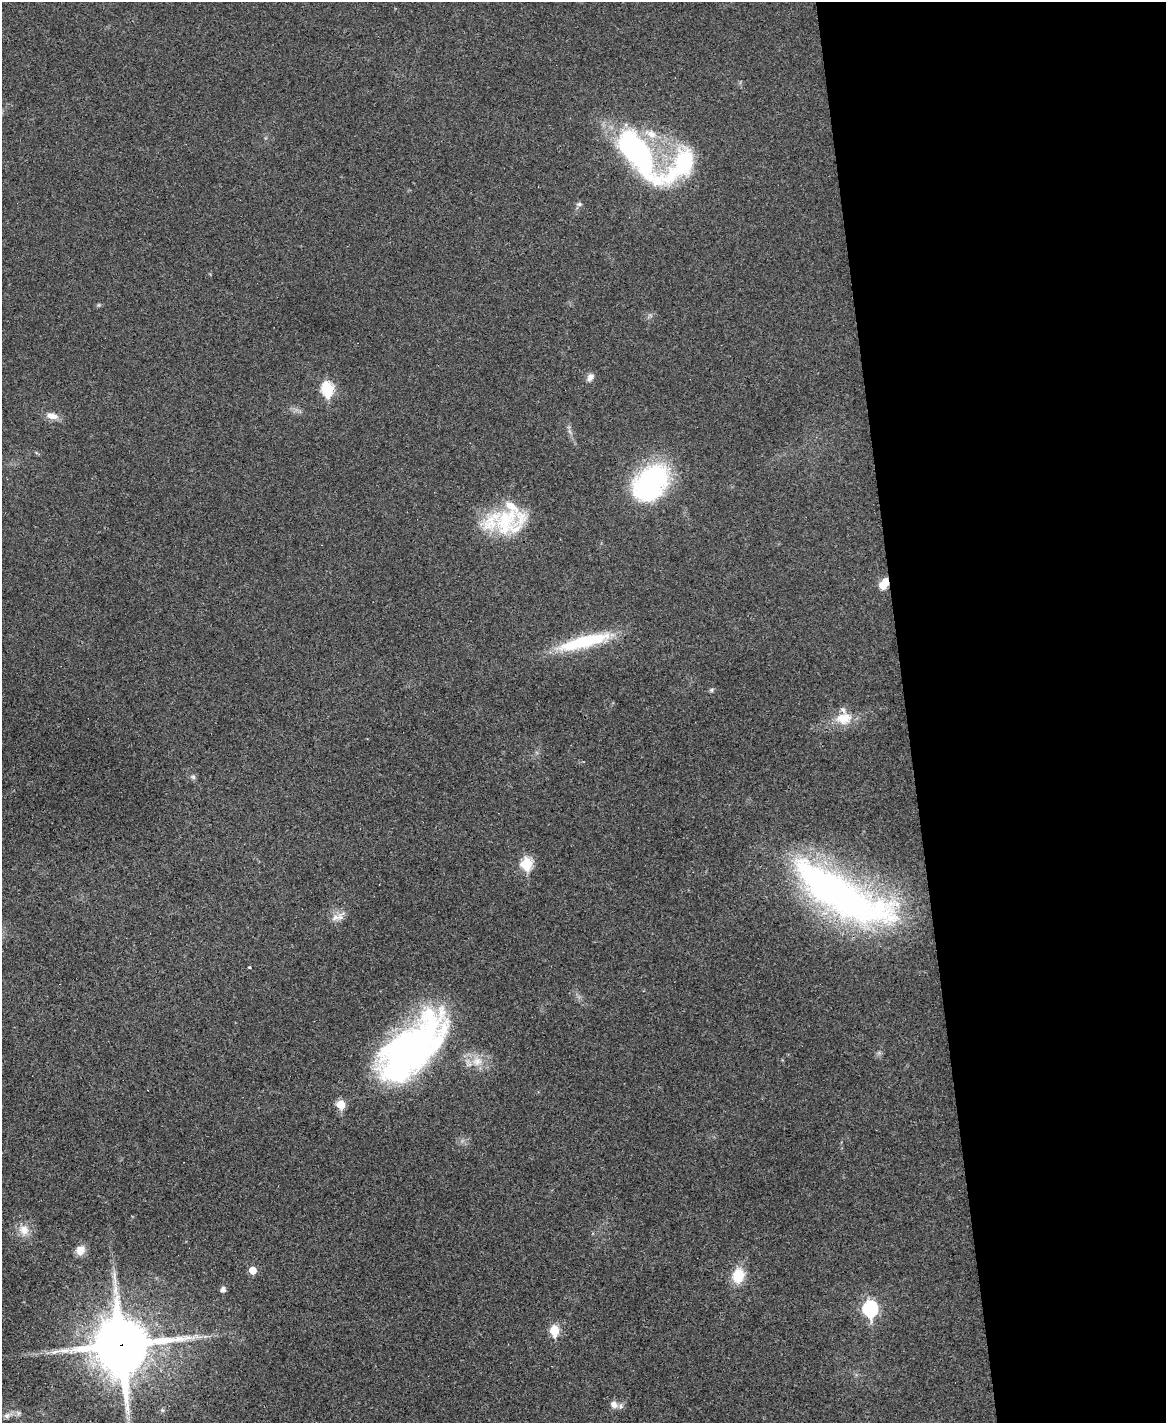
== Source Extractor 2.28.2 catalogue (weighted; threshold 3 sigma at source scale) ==
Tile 8 of 4 x 3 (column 4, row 2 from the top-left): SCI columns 3493-4656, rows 1663-3083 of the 4656 x 4633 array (HDU 1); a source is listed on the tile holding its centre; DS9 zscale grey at full resolution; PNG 1168 x 1425 px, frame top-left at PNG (2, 2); no overlay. Shown black and unused: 22% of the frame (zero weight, under 3 of 4 exposures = <1% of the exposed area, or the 3 px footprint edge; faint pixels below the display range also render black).
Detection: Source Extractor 2.28.2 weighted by HDU 2 'WHT'; one run over the whole footprint, this tile lists its part. Background 0.0392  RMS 0.0044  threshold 0.0196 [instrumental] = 3 sigma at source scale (4.5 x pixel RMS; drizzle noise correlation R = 1.50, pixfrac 1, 0.05/0.05 arcsec/px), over >= 5 px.
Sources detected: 40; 2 inside a brighter object's white glare — not listed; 5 inside a brighter listed object's ellipse — not listed separately; the other 33 listed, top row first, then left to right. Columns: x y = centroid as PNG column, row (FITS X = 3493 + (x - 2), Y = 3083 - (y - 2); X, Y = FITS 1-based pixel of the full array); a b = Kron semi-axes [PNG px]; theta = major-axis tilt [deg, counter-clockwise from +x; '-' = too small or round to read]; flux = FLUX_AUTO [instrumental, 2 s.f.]
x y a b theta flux
651 134 20 10 -28 7.1
633 148 30 21 -47 91
681 165 103 36 24 56
579 204 8 5 1 1
590 377 11 7 60 2.3
327 389 7 6 - 41
52 416 15 8 -12 4
650 483 40 29 50 73
506 521 47 31 21 32
884 584 12 8 56 6
584 642 64 13 15 30
711 690 6 5 - 0.73
844 718 21 15 10 9.3
193 777 7 5 -45 0.95
526 863 6 6 - 33
840 894 112 33 -29 210
335 917 25 7 28 3.6
249 967 3 3 - 1.2
408 1051 91 39 47 160
477 1061 14 12 18 6.1
24 1230 15 13 -62 5.3
80 1250 11 10 - 4.4
252 1270 5 5 - 7.4
738 1275 16 12 76 11
223 1290 5 5 - 2
870 1308 8 7 - 71
554 1330 6 5 - 19
196 1336 9 3 -45 0.8
121 1345 20 18 -83 2400
614 1405 10 9 - 2.4
162 1410 6 4 -71 0.68
18 1413 8 6 -21 1.4
7 1416 10 8 40 2.1
Overlapping masked pixels (flux is a lower limit): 2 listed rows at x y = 884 584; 121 1345